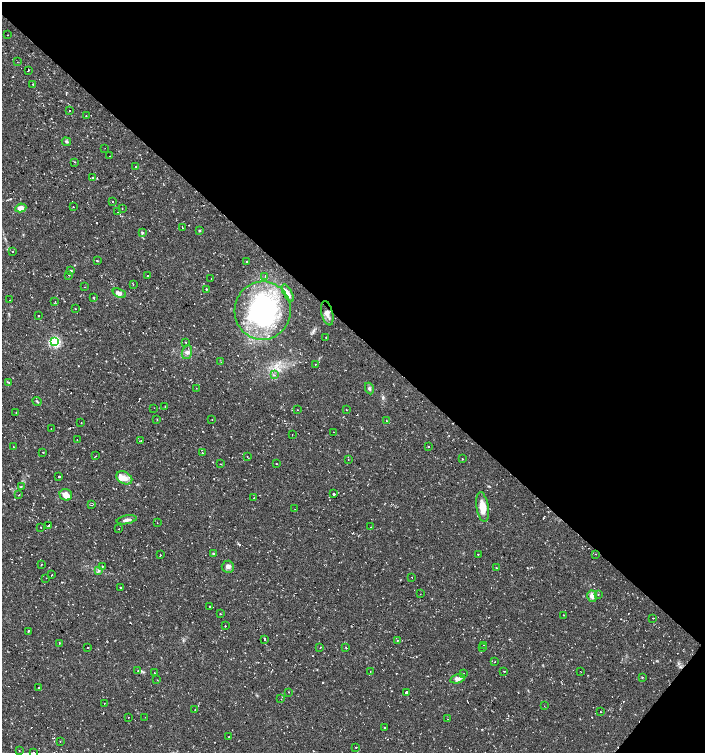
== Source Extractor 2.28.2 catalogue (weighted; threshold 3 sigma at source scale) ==
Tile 8 of 4 x 4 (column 4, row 2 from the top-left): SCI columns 4449-5854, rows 3002-4502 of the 6025 x 6006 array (HDU 1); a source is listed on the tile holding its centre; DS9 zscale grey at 2 x 2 block average (1 PNG px = mean of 2 x 2 image px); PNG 707 x 755 px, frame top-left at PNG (2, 2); each listed source drawn as its Kron ellipse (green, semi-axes under 4 px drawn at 4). Shown black and unused: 45% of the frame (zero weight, under 2 of 3 exposures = <1% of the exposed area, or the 3 px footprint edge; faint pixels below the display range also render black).
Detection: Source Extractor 2.28.2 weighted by HDU 2 'WHT'; one run over the whole footprint, this tile lists its part. Background 0.0323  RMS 0.004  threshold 0.018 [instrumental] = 3 sigma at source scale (4.5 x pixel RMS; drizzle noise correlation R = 1.50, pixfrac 1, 0.0396/0.0396 arcsec/px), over >= 5 px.
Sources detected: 174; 22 cosmic-ray / hot-pixel residue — neither listed nor drawn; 4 inside a brighter listed object's ellipse — not listed separately; the other 148 listed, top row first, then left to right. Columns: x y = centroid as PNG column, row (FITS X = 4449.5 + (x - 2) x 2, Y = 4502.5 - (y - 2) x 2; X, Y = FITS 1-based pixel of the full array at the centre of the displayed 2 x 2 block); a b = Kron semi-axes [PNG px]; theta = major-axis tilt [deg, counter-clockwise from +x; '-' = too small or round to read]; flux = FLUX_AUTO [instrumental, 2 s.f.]
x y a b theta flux
8 35 2 2 - 0.33
17 62 2 2 - 0.55
28 70 2 2 - 18
33 84 2 2 - 0.82
69 111 2 2 - 1.6
86 116 2 2 - 0.46
66 142 5 3 - 1.4
105 148 2 2 - 0.35
110 156 2 2 - 3.6
74 162 2 2 - 0.5
136 167 2 2 - 3.1
93 178 2 2 - 13
113 201 2 2 - 0.56
73 207 2 2 - 1.5
21 208 5 4 - 7.7
122 208 2 2 - 0.5
118 212 2 2 - 0.78
182 227 3 2 - 1.5
199 230 3 3 - 0.88
142 232 4 3 - 1.3
12 252 2 2 - 0.63
97 261 2 2 - 0.9
247 261 2 2 - 1.3
71 270 3 2 - 0.72
69 275 2 2 - 0.44
147 275 2 2 - 1.6
265 276 3 2 - 0.56
211 278 2 2 - 0.59
133 284 2 2 - 0.4
85 287 2 2 - 0.45
206 289 2 2 - 1.2
119 293 7 4 -21 4.2
288 293 9 4 -61 4
94 298 2 2 - 14
10 300 2 2 - 0.4
55 301 2 2 - 0.88
76 309 2 2 - 0.63
263 311 29 28 - 150
327 313 12 5 -77 6.7
38 315 2 2 - 0.45
326 338 2 2 - 0.4
55 342 3 3 - 160
185 342 2 2 - 0.56
187 352 7 5 73 3.3
221 362 2 2 - 0.42
315 364 2 2 - 0.36
274 375 3 2 - 0.73
9 382 2 2 - 0.93
196 388 2 2 - 0.31
369 388 6 3 -65 1.9
37 401 5 2 - 1.1
165 406 2 2 - 0.44
154 408 2 2 - 0.82
297 410 2 2 - 0.24
346 410 2 2 - 1.1
16 413 2 2 - 0.45
157 420 2 2 - 0.57
212 420 2 2 - 0.35
386 421 2 2 - 0.85
81 423 2 2 - 0.43
51 428 2 2 - 0.93
333 432 2 2 - 1.2
292 434 2 2 - 0.36
77 440 2 2 - 1
141 441 2 2 - 0.66
429 446 2 2 - 0.36
13 447 2 2 - 1.2
43 452 2 2 - 3.6
202 453 2 2 - 0.45
96 456 2 2 - 1.8
247 456 2 2 - 1.1
462 459 2 2 - 0.42
348 460 2 2 - 0.87
220 464 2 2 - 0.48
276 464 2 2 - 0.41
59 476 2 2 - 3.7
124 478 8 6 -27 8.2
21 487 2 2 - 0.67
334 494 2 2 - 15
19 495 2 2 - 0.57
66 495 6 5 - 7.7
254 498 2 2 - 0.73
91 505 2 2 - 0.39
482 507 15 6 -81 12
295 509 2 2 - 0.61
127 520 10 3 10 3.3
157 523 2 2 - 0.27
49 525 2 2 - 14
41 527 2 2 - 1.2
371 527 2 2 - 1.3
118 529 2 2 - 0.39
213 554 4 3 - 0.87
478 554 2 2 - 0.88
595 554 2 2 - 0.37
160 555 2 2 - 0.42
42 564 2 2 - 1.4
102 566 2 2 - 0.59
228 567 6 6 - 3.4
496 568 2 2 - 0.51
99 570 4 3 - 1.3
52 575 2 2 - 1.8
412 577 2 2 - 0.25
46 578 2 2 - 1.4
120 587 2 2 - 1.4
420 594 2 2 - 0.37
598 594 2 2 - 0.95
592 596 6 4 -72 5.7
209 606 2 2 - 1.1
220 613 2 2 - 1
563 615 2 2 - 1.9
653 618 2 2 - 0.62
225 626 2 2 - 0.78
28 631 2 2 - 7.6
265 639 2 2 - 3.6
397 640 2 2 - 0.81
59 643 3 2 - 0.41
484 645 2 2 - 0.43
87 647 2 2 - 1.4
346 647 3 3 - 0.67
483 647 2 2 - 1.3
320 648 2 2 - 0.44
495 662 2 2 - 0.68
138 671 2 2 - 1
504 671 2 2 - 0.39
370 672 2 2 - 1.3
581 672 2 2 - 0.32
154 673 2 2 - 0.4
464 674 2 2 - 0.6
642 677 2 2 - 0.46
458 679 8 4 14 4.4
157 680 2 2 - 0.46
38 687 2 2 - 8.1
289 692 2 2 - 0.37
406 692 2 2 - 4.1
281 699 2 2 - 0.34
104 703 2 2 - 0.83
544 706 2 2 - 0.42
195 710 2 2 - 0.4
601 712 2 2 - 1.8
128 717 2 2 - 0.36
145 717 2 2 - 0.46
447 719 2 2 - 0.33
384 727 2 2 - 1.4
229 737 2 2 - 0.3
60 741 2 2 - 1.1
356 747 2 2 - 1.3
19 751 2 2 - 5.6
34 752 2 2 - 0.26
Overlapping masked pixels (flux is a lower limit): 1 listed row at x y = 327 313
Diffuse or blended objects may show on this block-average render without a row.